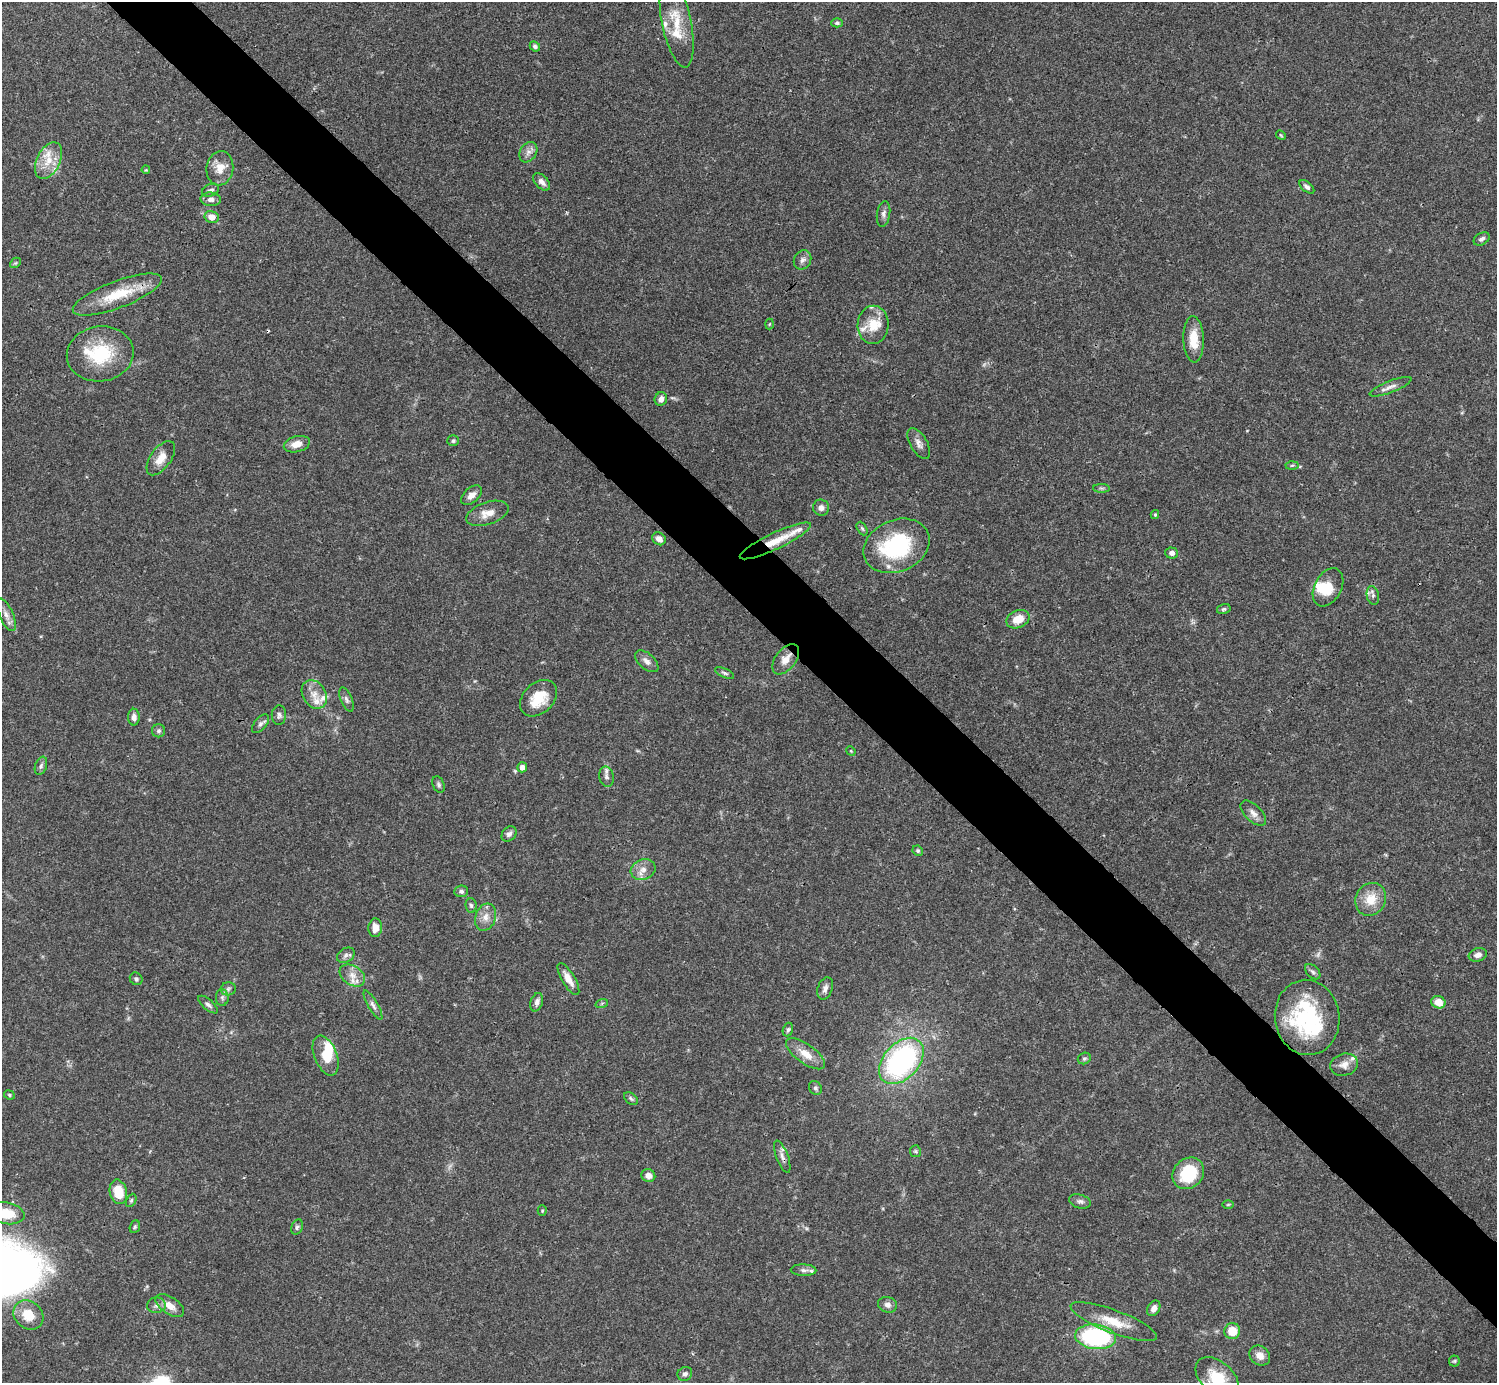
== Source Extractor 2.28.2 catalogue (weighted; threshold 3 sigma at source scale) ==
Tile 6 of 4 x 4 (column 2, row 2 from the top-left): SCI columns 1495-2989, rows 2921-4301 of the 5982 x 5981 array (HDU 1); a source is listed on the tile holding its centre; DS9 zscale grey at full resolution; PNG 1499 x 1385 px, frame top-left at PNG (2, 2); each listed source drawn as its Kron ellipse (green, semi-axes under 4 px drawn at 4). Shown black and unused: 5% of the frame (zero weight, under 3 of 4 exposures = <1% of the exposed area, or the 3 px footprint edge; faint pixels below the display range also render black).
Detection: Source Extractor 2.28.2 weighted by HDU 2 'WHT'; one run over the whole footprint, this tile lists its part. Background 0.0403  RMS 0.0026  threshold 0.0119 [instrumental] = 3 sigma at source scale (4.5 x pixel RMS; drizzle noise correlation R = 1.50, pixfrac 1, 0.05/0.05 arcsec/px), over >= 5 px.
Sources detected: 135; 1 too faint to see at this stretch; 3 inside a brighter object's white glare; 1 cosmic-ray / hot-pixel residue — neither listed nor drawn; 13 inside a brighter listed object's ellipse — not listed separately; the other 117 listed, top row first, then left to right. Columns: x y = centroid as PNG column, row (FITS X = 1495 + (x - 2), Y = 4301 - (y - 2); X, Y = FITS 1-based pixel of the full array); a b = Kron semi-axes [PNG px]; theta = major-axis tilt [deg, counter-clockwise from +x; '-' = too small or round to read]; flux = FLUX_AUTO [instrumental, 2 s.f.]
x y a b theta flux
677 23 45 14 -78 7.8
837 23 6 4 -1 0.52
535 46 5 4 - 0.78
1281 135 5 4 - 0.33
528 152 11 8 58 1.4
49 160 19 11 63 5
220 168 17 13 81 3.4
146 170 4 3 - 0.23
542 182 10 6 -46 1.3
1307 187 9 4 -39 0.85
211 190 9 6 25 0.86
211 199 10 7 -4 1.1
884 214 13 6 81 1.1
212 217 7 6 - 2.3
1482 239 8 6 32 0.9
803 260 10 8 59 1.2
15 263 6 4 43 0.37
117 295 47 13 21 10
769 324 5 3 - 0.24
873 325 19 15 89 5.3
1194 339 23 10 -88 5.4
100 354 33 27 8 15
1391 387 22 6 21 1.7
661 399 7 6 - 1.3
453 441 6 5 - 0.52
919 443 17 8 -61 1.7
297 444 13 8 14 2.7
161 458 20 10 54 3.2
1292 465 6 4 2 0.41
1101 488 8 4 -1 0.46
471 495 12 7 42 1.9
821 508 8 8 - 1.2
487 513 22 11 19 3.2
1155 514 4 3 - 0.35
862 528 7 4 -62 0.5
659 539 7 6 - 1.8
775 541 39 8 25 6
896 546 34 26 24 27
1172 553 6 5 - 1
1328 587 20 13 62 5.5
1373 595 9 6 -79 0.91
1224 609 7 5 16 0.47
6 615 17 7 -67 1.6
1018 619 12 8 24 3.9
786 659 17 10 52 3
647 661 14 7 -41 1.6
725 673 10 4 -24 0.6
314 694 15 11 -60 2.9
539 698 21 15 44 7.5
346 700 13 5 -67 0.94
279 715 10 7 88 0.9
134 717 8 6 90 1.4
260 724 11 6 49 0.92
159 731 6 6 - 0.6
851 751 5 4 - 0.27
41 766 9 5 70 0.81
522 767 5 5 - 1.8
606 777 10 7 -78 0.99
439 785 8 5 -66 0.63
1253 813 16 8 -45 1.7
509 834 8 6 47 0.93
918 851 5 5 - 0.42
643 870 13 10 20 2.2
461 891 7 6 - 0.72
1371 899 17 15 61 5.3
471 905 7 5 -86 0.58
486 917 14 10 72 2.4
375 928 9 6 86 2.7
346 955 9 7 31 0.93
1478 955 9 6 17 1.5
1313 972 9 5 -45 0.69
352 975 14 9 -33 2.6
136 979 7 6 - 0.59
568 979 18 6 -59 2.7
825 988 11 7 71 1.3
228 989 8 6 10 0.8
222 997 8 6 -89 0.85
537 1002 9 6 72 1.1
1438 1002 7 6 - 3.2
602 1003 6 4 19 0.41
208 1005 12 5 -40 0.87
373 1005 17 5 -60 1.1
1307 1017 38 32 -82 28
788 1029 7 5 72 0.59
806 1054 23 9 -35 4
326 1056 21 11 -68 5.4
1084 1058 6 5 - 0.53
901 1061 27 17 48 54
1344 1065 14 11 15 2.1
815 1088 7 6 - 0.63
9 1095 5 4 - 0.37
631 1098 8 5 -38 0.5
915 1151 6 5 - 0.45
782 1156 17 6 -69 1.4
1188 1173 17 14 44 12
648 1176 7 6 - 1.7
118 1192 12 8 -76 5.7
131 1200 7 4 63 0.5
1080 1201 11 7 -15 0.93
1228 1204 6 4 2 0.33
542 1211 5 4 - 0.32
6 1213 18 11 -10 5.8
135 1227 6 5 - 0.43
297 1227 8 5 67 0.62
804 1270 13 6 -2 0.95
156 1305 9 8 - 1.1
887 1305 9 7 -18 1.2
170 1306 16 8 -33 2.8
1154 1308 8 6 59 1.3
28 1315 16 13 -43 5.7
1114 1322 46 11 -21 7.2
1232 1331 8 8 - 4.5
1096 1337 20 12 -6 37
1260 1355 11 9 -39 2.2
1454 1361 5 5 - 0.41
685 1374 7 6 - 0.8
1217 1378 26 16 -43 8.6
Overlapping masked pixels (flux is a lower limit): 3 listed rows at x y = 775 541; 786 659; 782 1156
Isophote crosses this tile's border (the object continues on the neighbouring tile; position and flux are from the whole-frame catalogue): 2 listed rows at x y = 6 1213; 1217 1378